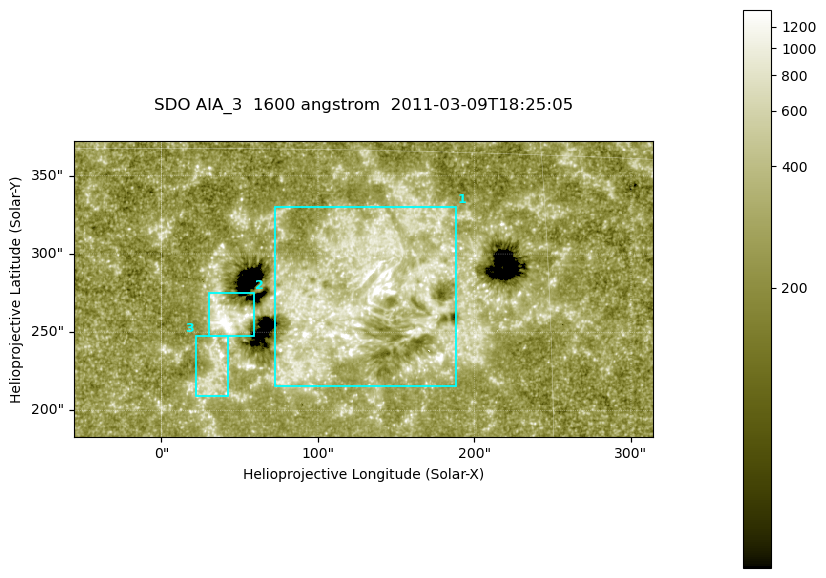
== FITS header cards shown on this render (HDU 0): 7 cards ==
TELESCOP= 'SDO     '           /
INSTRUME= 'AIA_3   '           /
WAVELNTH=                 1600 /
WAVEUNIT= 'angstrom'           /
DATE-OBS= '2011-03-09T18:25:05.119' /
CTYPE1  = 'HPLN-TAN'           /
CTYPE2  = 'HPLT-TAN'           /

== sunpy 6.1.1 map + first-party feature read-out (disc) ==
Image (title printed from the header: SDO AIA_3  1600 angstrom  2011-03-09T18:25:05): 607 x 311 px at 0.609 arcsec/px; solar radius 967 arcsec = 1587 px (partial field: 2.4% of the solar disc is inside the frame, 100% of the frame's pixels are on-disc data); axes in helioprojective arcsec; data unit not stated in the header (colour bar unlabelled)
Pointing: header CRPIX1/2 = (2052.59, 2044.23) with CRVAL1/2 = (0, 0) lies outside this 607 x 311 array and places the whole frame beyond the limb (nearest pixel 1.42 R_sun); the SolarSoft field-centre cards XCEN/YCEN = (128.9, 277.7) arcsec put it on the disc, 1862 arcsec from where CRPIX/CRVAL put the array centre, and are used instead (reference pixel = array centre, CRVAL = XCEN/YCEN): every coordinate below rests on XCEN/YCEN
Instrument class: DISC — disc imager (sunpy class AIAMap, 1600 A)
Bright regions (active regions / flare kernels): reference = the on-disc median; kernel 5 px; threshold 5 sigma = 404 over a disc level ~253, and >= 1.15x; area >= 188 px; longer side >= 4 px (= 2.4 arcsec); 3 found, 3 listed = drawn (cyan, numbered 1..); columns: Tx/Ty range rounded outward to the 2 arcsec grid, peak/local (2 s.f.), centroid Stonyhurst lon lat
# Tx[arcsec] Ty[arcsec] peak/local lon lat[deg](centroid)
1 72..190 216..330 9.8 +8 +9
2 30..60 246..276 9.9 +2 +8
3 22..44 208..248 7.6 +2 +6